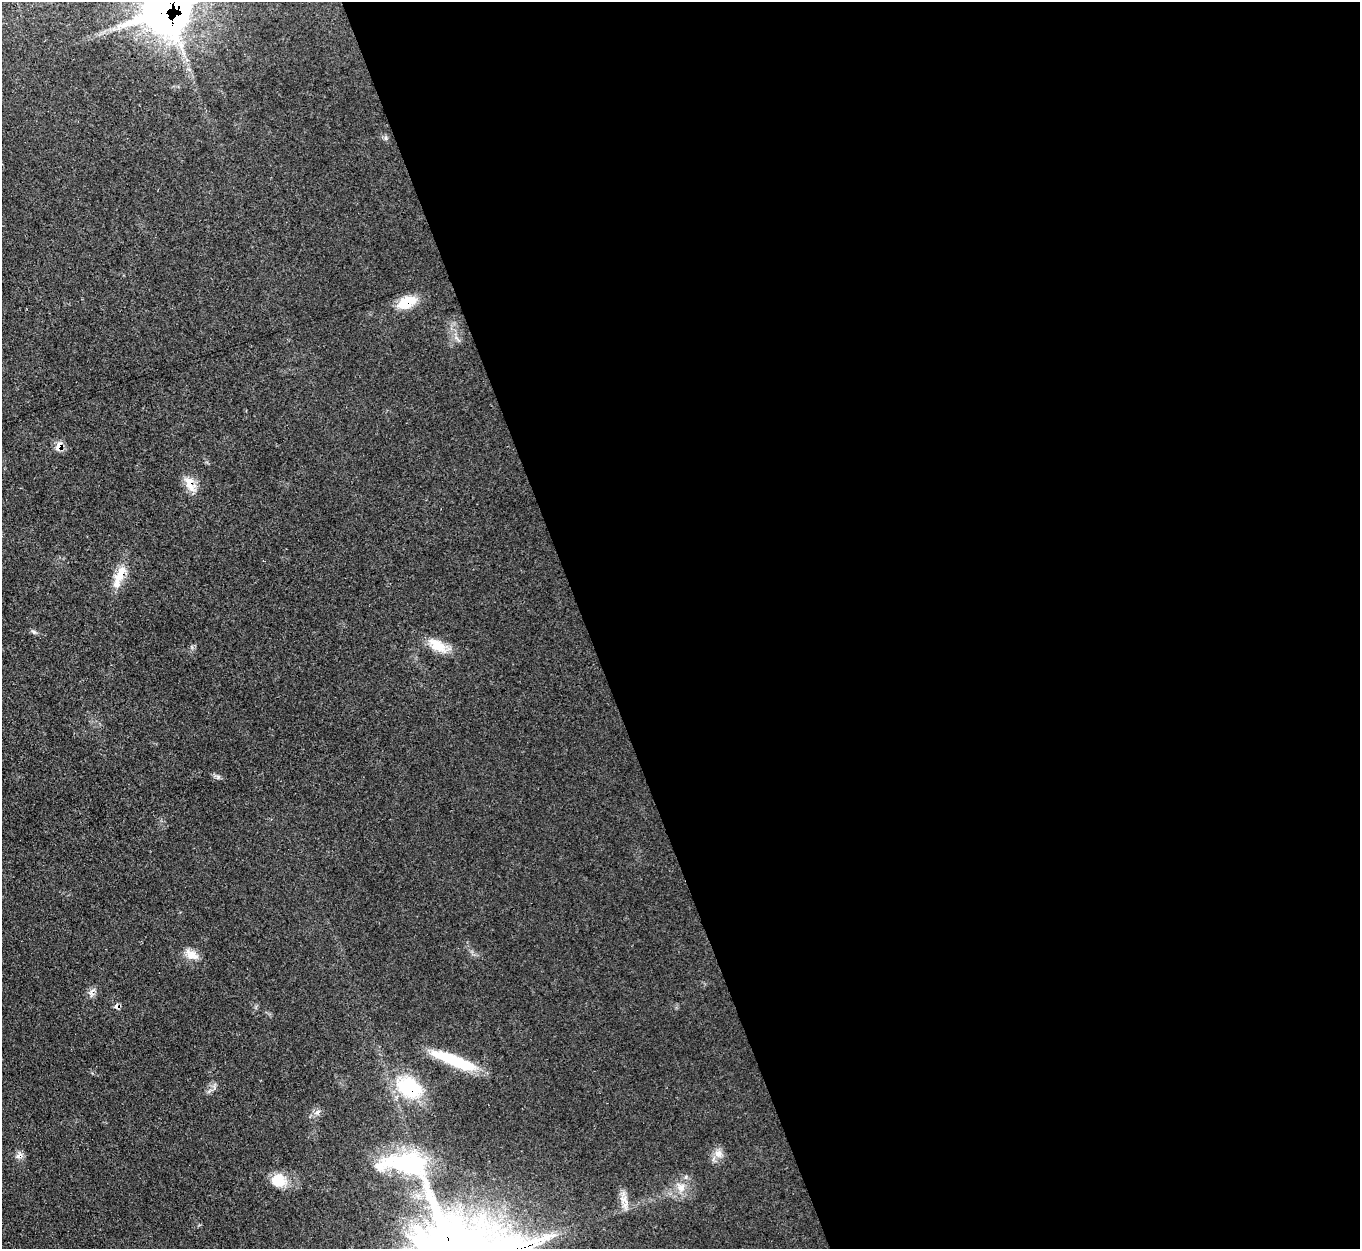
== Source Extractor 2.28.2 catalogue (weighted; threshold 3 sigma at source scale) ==
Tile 8 of 4 x 4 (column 4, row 2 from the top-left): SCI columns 4073-5430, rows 2774-4020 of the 5432 x 5415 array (HDU 1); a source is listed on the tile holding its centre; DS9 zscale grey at full resolution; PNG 1362 x 1251 px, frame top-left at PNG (2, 2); no overlay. Shown black and unused: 57% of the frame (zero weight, under 3 of 4 exposures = <1% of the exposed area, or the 3 px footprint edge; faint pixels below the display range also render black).
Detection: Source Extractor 2.28.2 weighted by HDU 2 'WHT'; one run over the whole footprint, this tile lists its part. Background 0.0638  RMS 0.0063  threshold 0.0284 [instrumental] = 3 sigma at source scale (4.5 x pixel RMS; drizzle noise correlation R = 1.50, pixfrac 1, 0.05/0.05 arcsec/px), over >= 5 px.
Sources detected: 18; all 18 listed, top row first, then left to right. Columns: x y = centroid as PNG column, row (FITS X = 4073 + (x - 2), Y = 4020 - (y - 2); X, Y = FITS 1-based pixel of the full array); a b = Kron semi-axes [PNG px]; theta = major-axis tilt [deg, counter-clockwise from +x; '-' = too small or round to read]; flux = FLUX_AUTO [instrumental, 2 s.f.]
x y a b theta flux
167 10 18 16 25 1400
407 302 24 12 25 15
59 446 9 7 68 6.2
189 484 21 10 -72 8.1
121 574 25 11 63 12
34 632 8 4 -35 1.3
437 645 25 13 -32 12
218 777 6 6 - 1.4
191 955 17 11 -33 7.1
91 992 13 4 54 2.1
116 1006 9 6 -73 2.1
455 1061 56 11 -21 31
409 1087 35 24 -25 38
718 1154 11 10 - 4.8
19 1156 10 7 25 2.7
278 1180 19 16 -17 12
681 1187 13 11 88 6.8
624 1199 13 9 -24 4.9
Overlapping masked pixels (flux is a lower limit): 8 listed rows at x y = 167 10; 407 302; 59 446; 189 484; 121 574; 116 1006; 409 1087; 19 1156
Isophote crosses this tile's border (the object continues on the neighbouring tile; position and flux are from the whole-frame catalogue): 1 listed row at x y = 167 10
Unlisted compact peaks at least as high as the median listed source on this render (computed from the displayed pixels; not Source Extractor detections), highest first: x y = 317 1112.